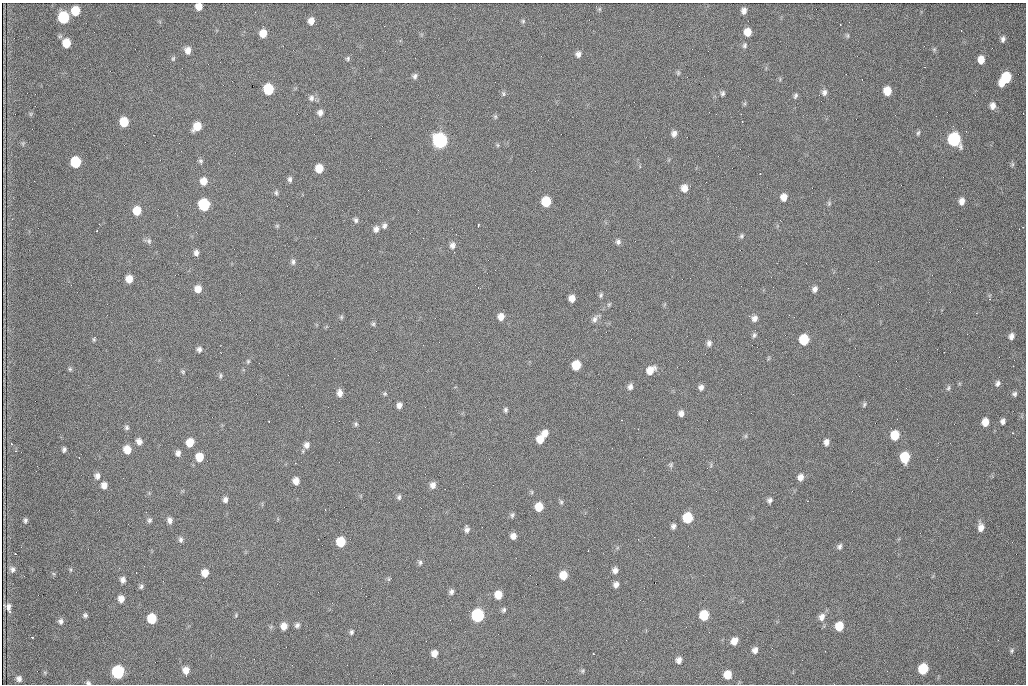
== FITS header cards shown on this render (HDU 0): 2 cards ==
NAXIS1  =                 1024 /fastest changing axis
NAXIS2  =                  682 /next to fastest changing axis

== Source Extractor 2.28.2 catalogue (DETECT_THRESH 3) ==
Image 1024 x 682 px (HDU 0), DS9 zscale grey, 1 PNG px = 1 image px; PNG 1028 x 686 px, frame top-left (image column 1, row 682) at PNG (2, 3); no overlay
Background 2140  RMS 31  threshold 93.8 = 3 sigma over >= 5 px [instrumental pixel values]
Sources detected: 195; all 195 listed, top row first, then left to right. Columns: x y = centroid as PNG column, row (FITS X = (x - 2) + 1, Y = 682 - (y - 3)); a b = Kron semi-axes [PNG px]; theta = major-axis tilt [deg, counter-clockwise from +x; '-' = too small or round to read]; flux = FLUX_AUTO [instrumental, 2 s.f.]
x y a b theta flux
199 6 6 6 - 19000
599 9 5 5 - 3200
75 11 7 6 - 48000
744 11 6 5 - 9200
63 17 8 7 - 150000
311 21 7 6 - 15000
523 21 6 6 - 3500
384 26 2 2 - 1000
747 32 7 7 - 26000
263 33 7 6 - 25000
847 35 7 4 -84 3000
1003 39 8 5 79 6500
66 43 7 6 - 39000
745 45 7 6 - 4800
934 49 7 5 -89 3500
188 50 7 6 - 14000
578 54 7 6 - 9200
348 58 6 6 - 3800
173 59 7 4 63 3100
981 60 7 6 - 21000
678 73 6 5 - 3300
415 76 7 6 - 6200
1006 77 9 7 55 82000
1002 83 7 5 48 17000
268 89 7 7 - 98000
887 91 7 6 - 33000
824 92 8 7 - 8300
503 93 8 5 -84 3900
722 93 6 5 - 4600
795 96 7 5 59 4600
311 98 9 8 - 8700
821 101 2 2 - 840
993 106 8 6 89 12000
320 113 7 6 - 9600
31 114 6 4 90 2900
495 116 6 5 - 3400
742 121 3 2 - 2200
124 122 7 6 - 57000
197 126 8 6 48 30000
918 133 7 4 78 3700
674 134 7 6 - 9400
954 139 9 7 -75 280000
440 141 8 7 - 530000
23 143 6 4 45 3000
498 145 6 4 -89 2700
200 161 6 6 - 4100
75 162 7 7 - 100000
1012 164 7 4 71 2900
319 168 7 6 - 33000
760 174 2 2 - 2000
290 179 7 6 - 5700
204 181 8 7 - 22000
684 188 8 7 - 19000
276 193 7 5 -89 4000
784 197 7 6 - 17000
962 201 7 6 - 13000
546 202 7 7 - 77000
829 203 7 5 -71 3400
204 205 8 7 - 160000
137 211 7 6 - 39000
177 215 2 2 - 980
356 220 7 5 -76 5100
478 225 3 2 - 1900
277 226 5 5 - 2800
384 226 8 6 68 7100
1023 227 2 2 - 1200
376 229 8 7 - 9400
741 236 7 6 - 4000
149 241 8 6 -67 5800
618 242 7 6 - 6000
452 245 8 7 - 9400
196 253 7 5 79 8100
293 262 8 6 -85 5700
129 279 6 6 - 23000
198 289 7 6 - 20000
815 289 7 6 - 8400
601 295 6 5 - 4000
572 298 6 6 - 16000
989 299 5 3 - 1600
341 317 6 5 - 3000
501 317 7 6 - 17000
754 318 8 7 - 10000
595 319 11 7 64 8700
373 324 6 5 - 3400
754 335 7 5 60 4800
1011 336 7 6 - 8900
94 339 7 4 78 3000
804 340 7 7 - 79000
709 343 8 6 88 7400
199 349 6 6 - 6600
769 358 6 4 70 2600
248 361 6 5 - 3000
576 365 7 6 - 55000
1013 366 2 2 - 8400
70 369 5 5 - 3400
650 370 10 7 38 24000
183 371 5 4 - 3000
220 376 7 4 85 3500
997 383 8 6 68 6500
630 387 7 6 - 8300
701 387 6 6 - 7800
948 388 8 4 76 4200
340 393 7 6 - 12000
385 394 6 5 - 3100
1014 394 6 6 - 5200
864 404 7 4 64 3600
399 405 5 5 - 9000
505 410 6 5 - 4400
681 413 6 5 - 9700
1003 421 5 5 - 7000
985 422 7 6 - 23000
356 424 7 5 80 4000
127 427 6 6 - 4700
638 429 2 2 - 970
545 433 7 6 - 16000
1012 433 3 2 - 5200
895 435 8 7 - 47000
746 436 6 4 90 2900
540 439 7 6 - 29000
139 441 7 6 - 11000
190 442 7 6 - 29000
826 442 7 6 - 10000
11 444 4 3 - 2600
307 445 8 7 - 10000
64 449 5 4 - 5000
127 450 7 6 - 28000
16 451 4 3 - 1500
178 453 7 5 83 8300
199 457 7 7 - 35000
905 457 8 7 - 88000
671 465 6 6 - 3900
97 476 8 7 - 9100
800 477 7 6 - 12000
296 481 7 6 - 16000
104 485 7 6 - 13000
433 485 8 7 - 11000
532 492 6 4 -89 2700
399 497 7 5 73 4800
225 500 6 5 - 7400
769 500 6 5 - 6100
561 502 5 5 - 3500
539 507 7 6 - 39000
512 515 8 5 68 4200
688 518 7 7 - 88000
25 520 6 5 - 4600
149 520 7 6 - 4800
170 520 8 6 -78 9000
673 526 5 5 - 6800
981 527 10 6 -86 14000
467 529 8 5 -84 6900
513 536 6 5 - 11000
181 540 7 6 - 5500
341 542 7 6 - 67000
839 546 6 5 - 5900
15 554 3 2 - 1100
420 562 7 5 88 4700
12 569 8 6 -71 7400
71 570 6 4 89 2700
615 570 7 6 - 9700
205 573 7 6 - 22000
563 575 7 7 - 34000
389 579 6 4 60 2900
123 580 6 6 - 8600
616 584 6 6 - 9000
141 587 6 5 - 4500
451 592 6 5 - 6400
498 595 7 6 - 30000
121 599 7 6 - 15000
8 607 7 5 -66 10000
504 610 6 5 - 4500
85 615 5 4 - 4600
236 615 5 4 - 2200
477 615 8 7 - 270000
704 615 7 7 - 64000
822 617 10 8 61 13000
152 619 7 6 - 69000
61 621 7 6 - 7300
297 625 6 6 - 5900
284 626 7 6 - 17000
839 626 7 6 - 44000
351 632 7 5 68 4200
32 637 3 3 - 2700
734 641 7 6 - 17000
755 650 7 6 - 9600
1012 650 7 6 - 4400
434 653 6 6 - 15000
593 653 2 2 - 1200
679 660 7 6 - 9700
923 669 7 6 - 91000
186 670 7 7 - 18000
582 671 6 5 - 3200
118 672 8 7 - 240000
727 675 7 6 - 32000
19 679 6 6 - 7600
88 683 6 4 -21 4100
At the frame edge (FLAGS 8, measured only in part): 2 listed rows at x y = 199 6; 88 683

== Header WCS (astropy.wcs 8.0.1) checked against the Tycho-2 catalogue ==
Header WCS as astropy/WCSLIB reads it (CRVAL/CRPIX/CD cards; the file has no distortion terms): RA---TAN/DEC--TAN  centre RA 07:09:16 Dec +30:56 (107.32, +30.93 deg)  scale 1.44 arcsec/px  FOV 24.5' x 16.3'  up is -93 deg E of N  parity flipped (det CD > 0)
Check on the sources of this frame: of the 60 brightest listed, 3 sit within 2.2 arcsec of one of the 10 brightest Tycho-2 stars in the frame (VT <= 12.48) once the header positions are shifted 0.73 arcsec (0.15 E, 0.71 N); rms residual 0.98 arcsec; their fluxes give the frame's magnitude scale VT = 25.07 - 2.5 log10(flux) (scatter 0.11 mag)
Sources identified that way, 3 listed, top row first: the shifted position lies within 2.2 arcsec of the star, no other Tycho-2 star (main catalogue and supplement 1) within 4.4 arcsec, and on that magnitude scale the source's flux lands within +1.5 / -3 mag of the star's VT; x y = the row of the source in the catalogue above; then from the Tycho-2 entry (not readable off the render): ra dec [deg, ICRS J2000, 3 dp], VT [Tycho-2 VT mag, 2 dp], TYC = Tycho-2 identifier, HIP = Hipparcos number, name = IAU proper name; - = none
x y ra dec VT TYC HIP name
440 141 107.226 +30.900 10.76 2438-883-1 - -
204 205 107.261 +30.807 12.26 2438-856-1 - -
477 615 107.445 +30.924 11.38 2438-1056-1 - -